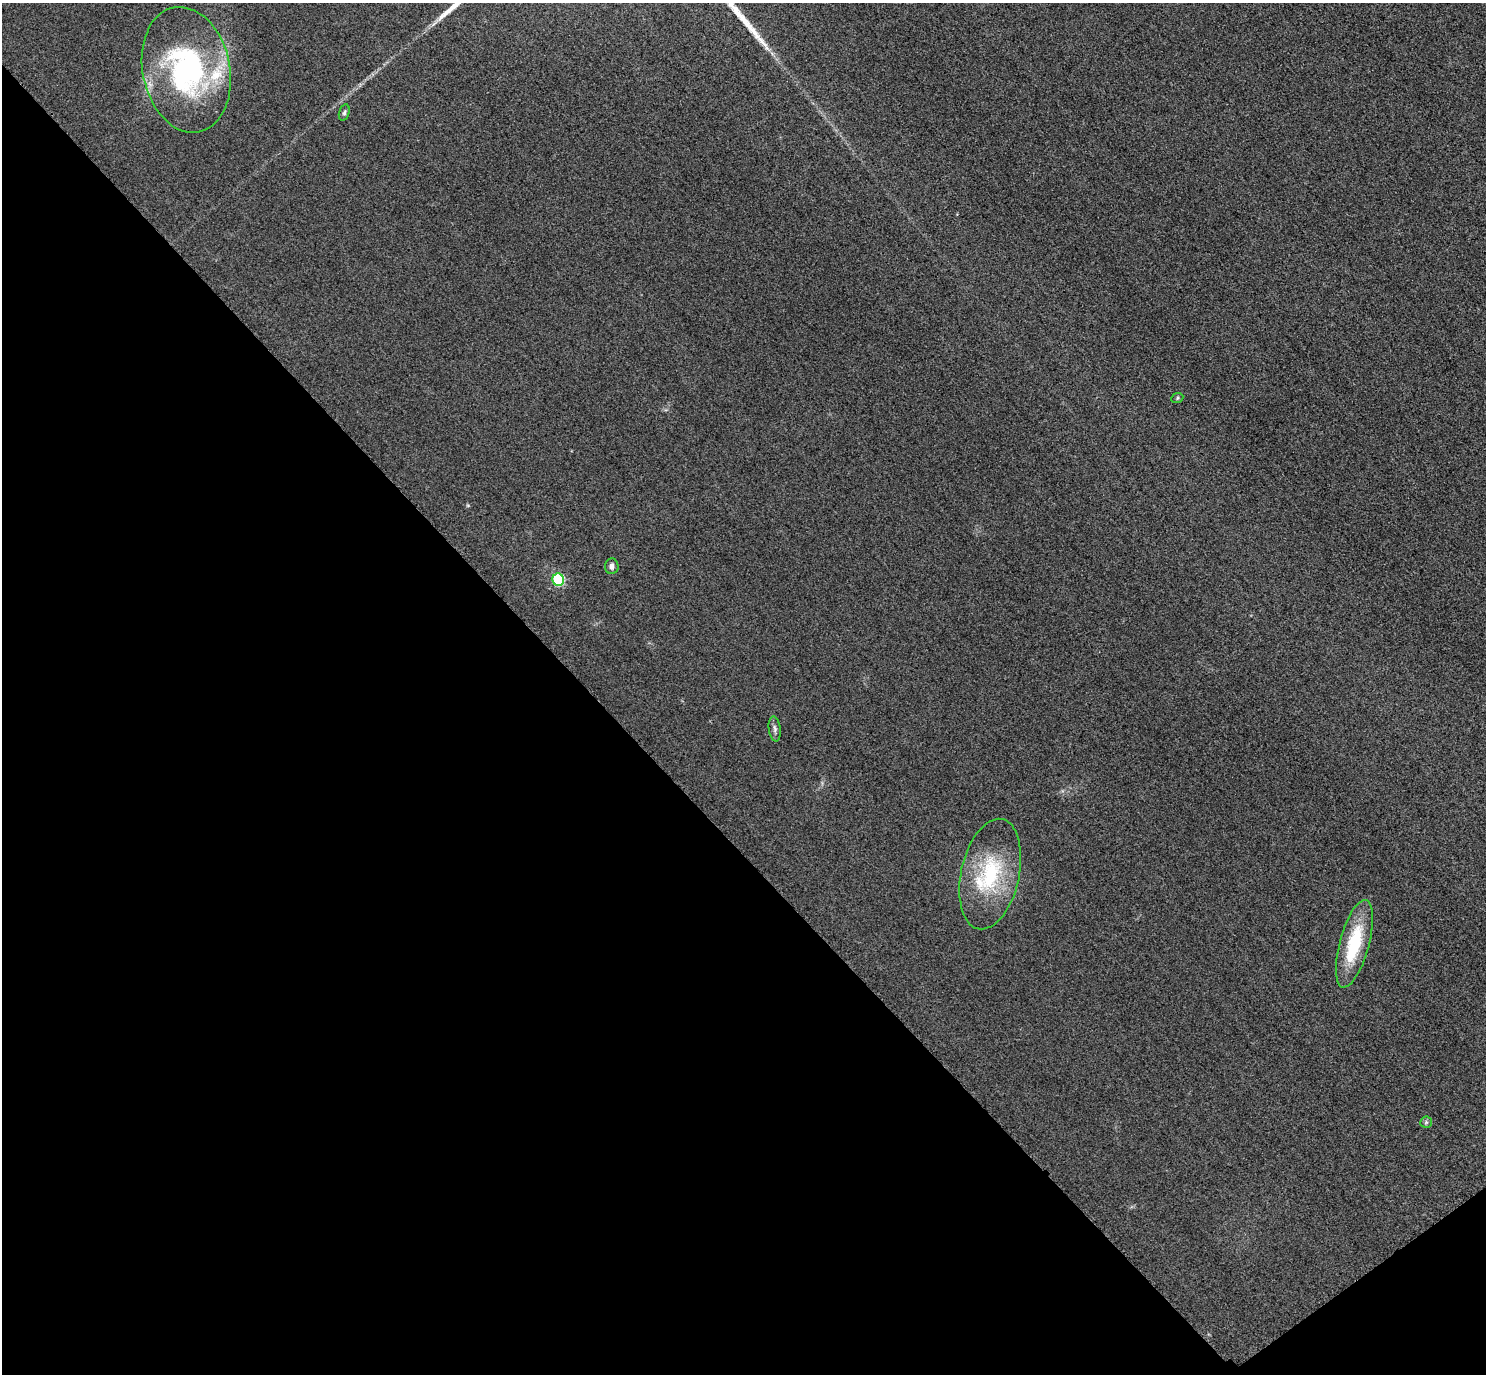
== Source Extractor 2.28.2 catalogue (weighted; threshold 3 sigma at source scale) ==
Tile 14 of 4 x 4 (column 2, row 4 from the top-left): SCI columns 1515-2998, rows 326-1697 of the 5997 x 5994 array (HDU 1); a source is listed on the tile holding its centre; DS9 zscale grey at full resolution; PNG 1488 x 1376 px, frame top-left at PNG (2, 3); each listed source drawn as its Kron ellipse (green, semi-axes under 4 px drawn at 4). Shown black and unused: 41% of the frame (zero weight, under 3 of 4 exposures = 3% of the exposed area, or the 3 px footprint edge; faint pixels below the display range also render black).
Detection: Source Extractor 2.28.2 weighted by HDU 2 'WHT'; one run over the whole footprint, this tile lists its part. Background 0.0556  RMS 0.019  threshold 0.0835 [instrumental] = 3 sigma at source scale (4.5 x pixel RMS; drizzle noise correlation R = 1.50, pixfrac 1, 0.05/0.05 arcsec/px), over >= 5 px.
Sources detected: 11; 1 long thin detection or spike segment (spike, bleed or trail) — neither listed nor drawn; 1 inside a brighter listed object's ellipse — not listed separately; the other 9 listed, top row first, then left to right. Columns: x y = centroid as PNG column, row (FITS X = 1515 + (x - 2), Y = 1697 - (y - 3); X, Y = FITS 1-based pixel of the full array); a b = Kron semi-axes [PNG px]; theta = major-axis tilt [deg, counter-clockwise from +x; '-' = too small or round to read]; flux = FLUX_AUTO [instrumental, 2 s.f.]
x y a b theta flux
186 70 63 43 -78 390
344 113 8 5 73 4.1
1177 398 6 5 - 2.7
612 566 8 6 85 8
558 580 6 6 - 170
775 729 13 6 -82 6.2
990 874 56 29 78 160
1354 944 45 14 75 120
1426 1122 6 5 - 3.5